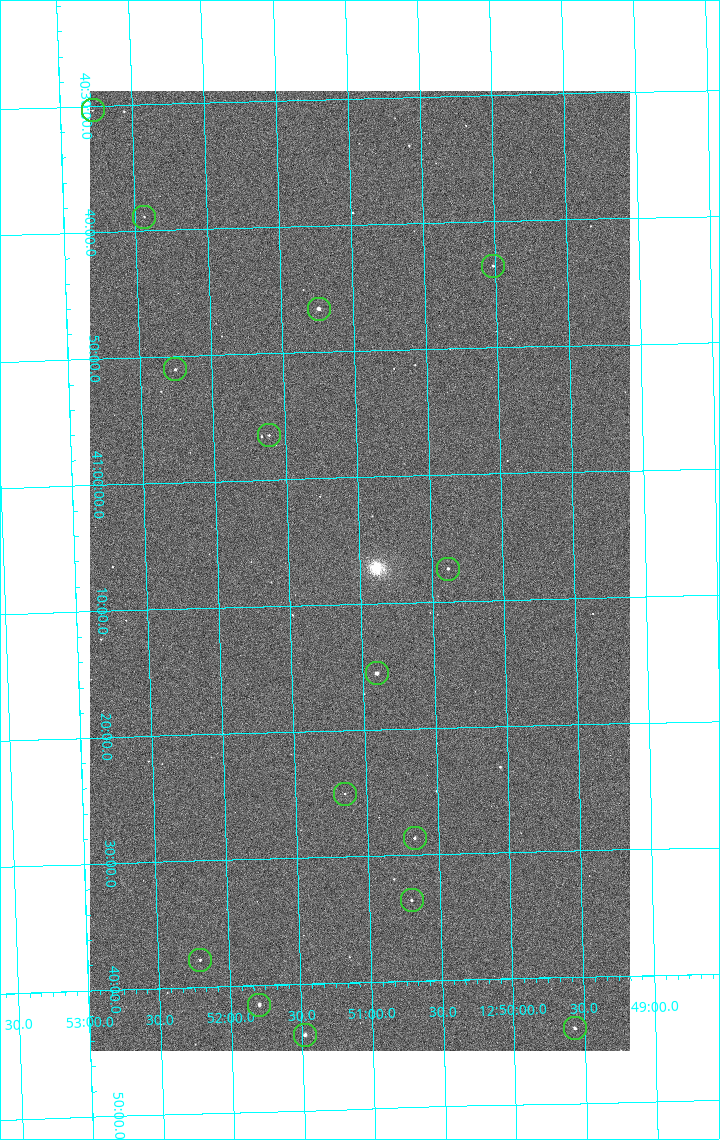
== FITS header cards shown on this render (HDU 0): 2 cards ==
NAXIS1  =                 1080 / length of data axis 1
NAXIS2  =                 1920 / length of data axis 2

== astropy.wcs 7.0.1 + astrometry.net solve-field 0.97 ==
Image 1080 x 1920 px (HDU 0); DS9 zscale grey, zoomed out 1/2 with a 90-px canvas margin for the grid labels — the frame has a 2x2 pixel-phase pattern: the four 2x2 pixel phases sit at different levels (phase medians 702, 628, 609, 698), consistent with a one-shot-colour (mosaic) sensor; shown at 1/2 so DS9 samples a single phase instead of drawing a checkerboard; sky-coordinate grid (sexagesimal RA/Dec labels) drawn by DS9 from the SOLVED WCS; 15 Tycho-2 reference stars matched to detected sources circled (green)
Header WCS: none
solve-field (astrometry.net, Tycho-2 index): SOLVED blind (the file carries no WCS)
Solved WCS: RA---TAN-SIP/DEC--TAN-SIP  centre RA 12:51:00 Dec +41:07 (192.75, +41.12 deg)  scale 2.38 arcsec/px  FOV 42.8' x 76.0'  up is -178 deg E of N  parity flipped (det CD > 0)
(file carries no celestial WCS; the grid is the blind solution)
Tycho-2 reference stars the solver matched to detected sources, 15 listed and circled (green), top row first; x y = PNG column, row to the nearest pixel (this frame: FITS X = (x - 90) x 2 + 1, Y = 1920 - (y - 91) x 2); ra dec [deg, ICRS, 3 dp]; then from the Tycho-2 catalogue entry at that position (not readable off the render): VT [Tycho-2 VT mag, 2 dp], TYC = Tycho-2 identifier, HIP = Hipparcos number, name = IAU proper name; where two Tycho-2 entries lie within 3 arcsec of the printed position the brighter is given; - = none
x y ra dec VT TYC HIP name
92 110 193.194 +40.505 12.48 3021-1340-1 - -
144 217 193.109 +40.648 12.32 3021-1216-1 - -
493 266 192.504 +40.725 11.86 3021-1162-1 - -
318 309 192.810 +40.776 9.69 3021-1108-1 - -
175 370 193.064 +40.851 11.36 3021-1025-1 - -
269 436 192.903 +40.941 11.82 3021-941-1 - -
448 569 192.596 +41.123 11.21 3021-53-1 - -
376 674 192.726 +41.259 9.76 3023-213-1 62700 -
345 794 192.787 +41.417 12.26 3023-139-1 - -
414 838 192.667 +41.478 11.08 3023-113-1 - -
412 900 192.675 +41.560 11.35 3023-88-1 - -
200 960 193.051 +41.631 12.16 3023-47-1 - -
259 1005 192.949 +41.692 10.25 3023-19-1 - -
575 1028 192.392 +41.734 11.39 3023-243-1 - -
304 1035 192.870 +41.734 10.72 3023-898-1 - -